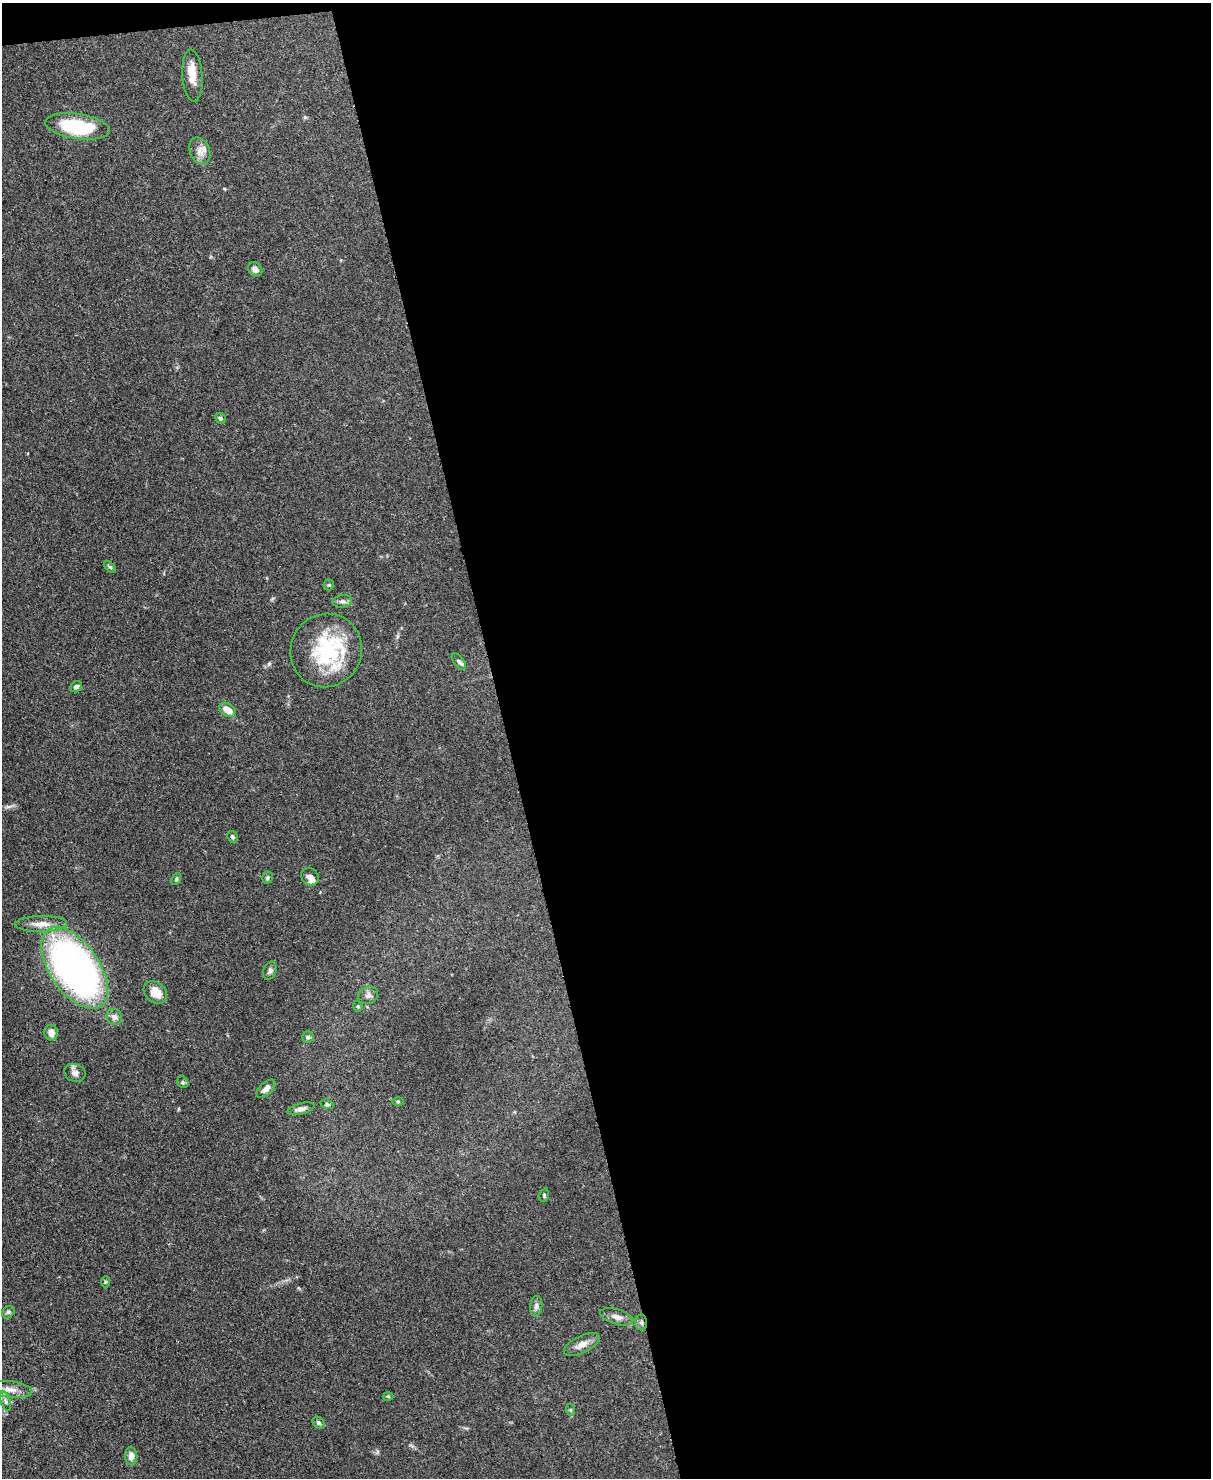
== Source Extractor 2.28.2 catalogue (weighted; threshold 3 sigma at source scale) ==
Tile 4 of 4 x 3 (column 4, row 1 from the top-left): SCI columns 3703-4911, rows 3164-4639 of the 4987 x 4969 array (HDU 1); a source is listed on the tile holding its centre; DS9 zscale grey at full resolution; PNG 1213 x 1480 px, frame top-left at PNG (2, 3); each listed source drawn as its Kron ellipse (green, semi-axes under 4 px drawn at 4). Shown black and unused: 59% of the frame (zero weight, under 3 of 4 exposures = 9% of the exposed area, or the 3 px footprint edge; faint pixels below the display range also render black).
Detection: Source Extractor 2.28.2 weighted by HDU 2 'WHT'; one run over the whole footprint, this tile lists its part. Background 0.072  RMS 0.0041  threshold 0.0183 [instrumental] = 3 sigma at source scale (4.5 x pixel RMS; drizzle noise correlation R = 1.50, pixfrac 1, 0.05/0.05 arcsec/px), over >= 5 px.
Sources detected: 48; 4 inside a brighter listed object's ellipse — not listed separately; the other 44 listed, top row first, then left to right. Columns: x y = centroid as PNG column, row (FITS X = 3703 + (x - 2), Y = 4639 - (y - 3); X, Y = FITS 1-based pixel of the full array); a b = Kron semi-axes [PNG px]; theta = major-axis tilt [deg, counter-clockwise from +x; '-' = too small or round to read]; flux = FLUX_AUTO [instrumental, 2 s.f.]
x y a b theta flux
192 76 26 10 -86 5.1
77 126 33 12 -8 23
200 151 14 10 -67 2.9
255 269 8 6 -45 2
220 418 5 5 - 0.8
110 567 7 4 -44 0.61
329 585 5 5 - 0.5
342 601 10 6 9 1.2
326 650 37 35 63 33
459 662 10 5 -52 1
76 687 6 5 - 1.3
227 710 9 6 -31 3.6
232 837 6 5 - 0.84
267 877 6 5 - 0.68
310 877 9 8 - 1.9
176 879 6 4 62 0.56
41 924 26 8 1 4.7
75 968 46 24 -55 170
270 971 9 6 68 1.1
155 992 13 10 -39 5.4
368 995 10 8 28 1.7
358 1006 5 4 - 0.54
114 1017 8 7 - 1.7
51 1033 8 7 - 2.6
308 1037 6 5 - 0.72
75 1073 11 9 -20 2
183 1082 6 5 - 0.6
266 1089 11 6 43 2.1
398 1101 5 3 - 0.4
327 1104 7 4 -17 0.67
301 1109 14 5 15 1.7
544 1195 7 5 73 0.59
105 1282 6 4 90 0.45
536 1306 10 6 83 1.4
8 1312 7 5 45 0.74
617 1317 17 7 -16 2.6
641 1322 8 6 89 1.1
582 1344 19 8 26 3.1
10 1389 22 8 -7 4.3
388 1396 5 3 - 0.38
6 1401 10 5 -72 1.2
571 1410 6 4 -70 0.49
318 1423 7 5 -41 0.95
131 1456 9 6 -83 2.3
Overlapping masked pixels (flux is a lower limit): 2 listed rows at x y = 326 650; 641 1322
Isophote crosses this tile's border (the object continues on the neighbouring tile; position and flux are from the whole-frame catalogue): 1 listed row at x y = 10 1389